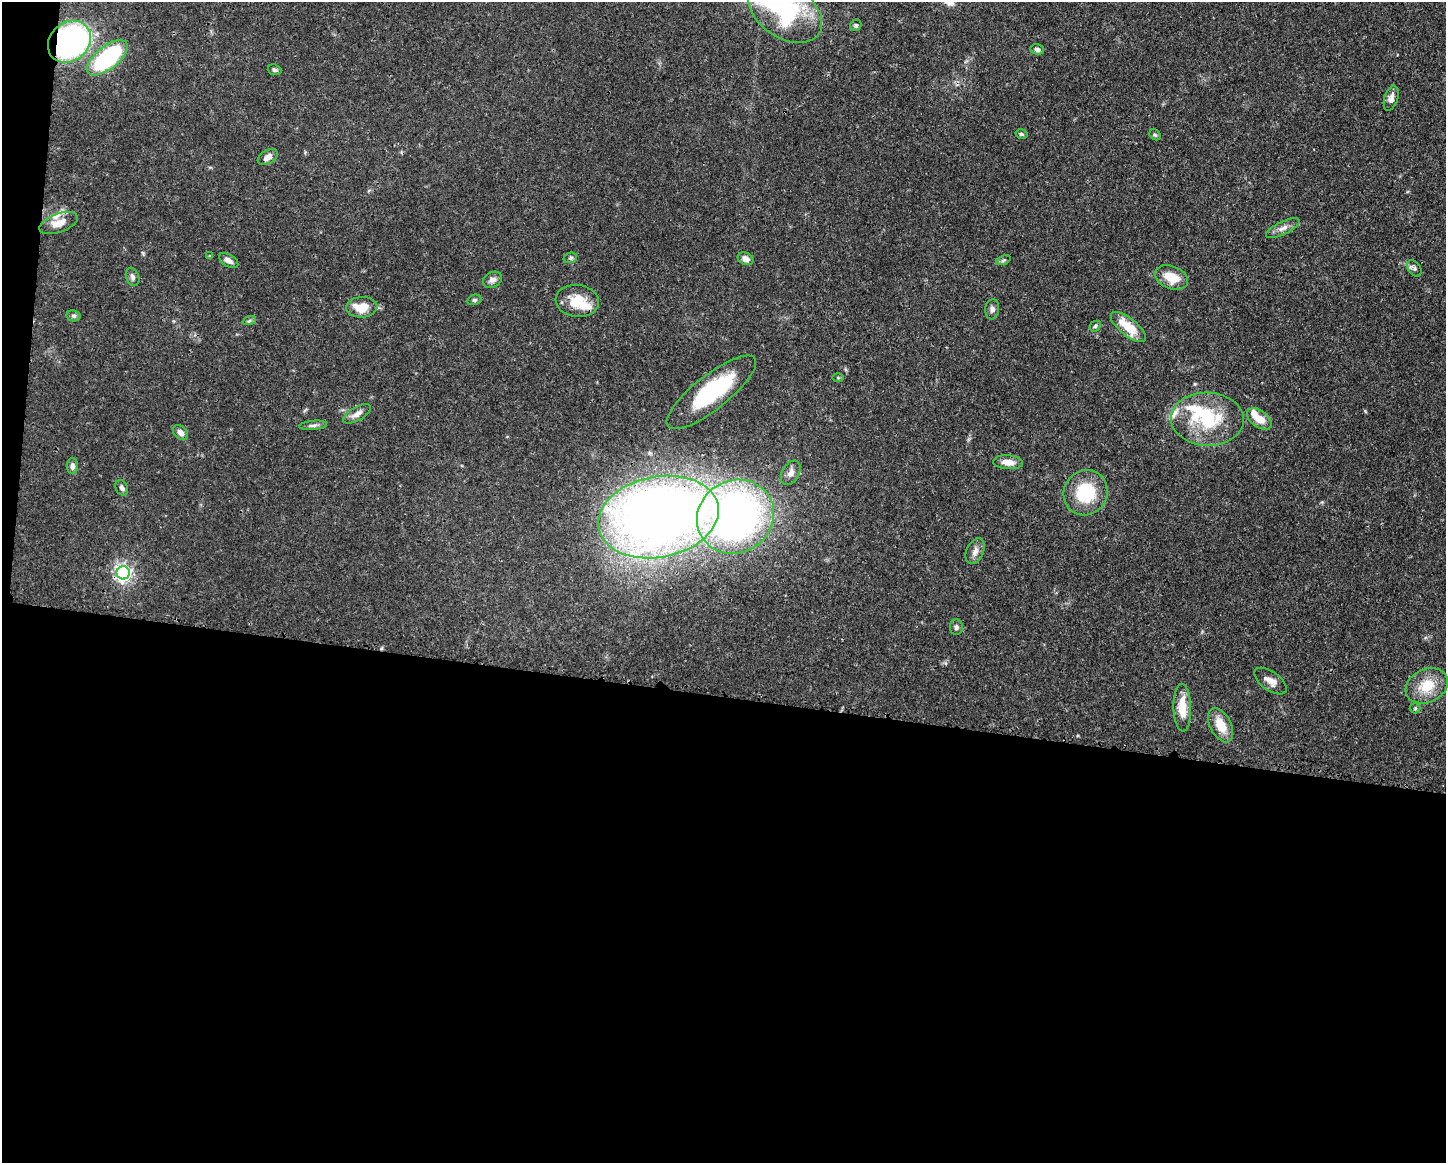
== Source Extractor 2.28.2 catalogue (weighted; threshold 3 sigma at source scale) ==
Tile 10 of 3 x 4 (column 1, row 4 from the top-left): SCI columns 116-1559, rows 6-1166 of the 4674 x 4656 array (HDU 1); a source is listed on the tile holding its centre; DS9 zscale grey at full resolution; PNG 1448 x 1165 px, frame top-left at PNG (2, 2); each listed source drawn as its Kron ellipse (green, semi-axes under 4 px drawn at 4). Shown black and unused: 41% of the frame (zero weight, under 3 of 4 exposures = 1% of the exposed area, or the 3 px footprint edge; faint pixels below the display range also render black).
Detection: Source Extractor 2.28.2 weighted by HDU 2 'WHT'; one run over the whole footprint, this tile lists its part. Background 0.0441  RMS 0.0029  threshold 0.0131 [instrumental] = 3 sigma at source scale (4.5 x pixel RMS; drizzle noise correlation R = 1.50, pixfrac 1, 0.05/0.05 arcsec/px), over >= 5 px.
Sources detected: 58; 1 inside a brighter object's white glare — neither listed nor drawn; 6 inside a brighter listed object's ellipse — not listed separately; the other 51 listed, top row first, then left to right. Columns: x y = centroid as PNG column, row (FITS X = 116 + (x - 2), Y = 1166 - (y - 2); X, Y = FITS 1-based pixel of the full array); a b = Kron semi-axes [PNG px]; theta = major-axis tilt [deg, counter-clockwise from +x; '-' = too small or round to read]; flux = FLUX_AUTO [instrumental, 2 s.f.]
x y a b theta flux
785 11 41 26 -34 34
856 25 6 5 - 0.54
69 42 23 19 42 66
1037 49 7 5 -15 0.87
107 58 24 11 39 32
275 70 7 5 -20 0.71
1391 98 13 6 73 1.6
1021 134 6 4 -14 0.46
1155 135 6 5 - 0.44
268 157 11 6 31 1.8
59 223 20 9 20 3.8
1283 228 18 6 26 1.8
210 256 4 4 - 0.39
570 258 7 5 16 0.54
746 259 8 6 -21 1.8
229 260 11 6 -31 1.5
1003 260 7 4 20 0.53
1414 268 9 6 -52 0.79
133 277 9 6 -70 0.99
1172 277 17 11 -21 5.8
493 280 10 7 31 1.3
474 300 7 5 14 0.59
577 301 22 16 -7 7.3
362 307 15 10 5 6.1
992 309 10 7 82 1.1
74 316 7 5 -12 0.66
249 321 7 4 19 0.5
1095 326 6 5 - 0.48
1128 327 21 8 -39 7.4
838 378 6 4 0 0.31
711 392 55 17 38 29
357 414 15 7 30 1.8
1207 419 36 26 -2 19
1259 419 14 8 -36 4.1
313 425 14 4 5 0.95
180 432 9 6 -46 1.6
1008 462 15 7 -4 2.7
72 466 8 5 90 1.2
791 473 13 8 61 2
122 488 8 6 -65 1
1086 493 23 21 61 14
658 517 61 40 11 350
735 517 39 36 32 150
975 551 13 8 65 1.8
123 573 6 6 - 100
956 627 8 6 -90 0.88
1270 681 19 9 -36 2.4
1427 686 22 16 25 7.6
1182 708 24 8 -88 6.3
1415 708 5 5 - 0.4
1221 725 18 10 -63 5.3
Overlapping masked pixels (flux is a lower limit): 2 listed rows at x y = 69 42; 658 517
Isophote crosses this tile's border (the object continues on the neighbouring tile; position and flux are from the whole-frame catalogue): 1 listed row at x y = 785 11